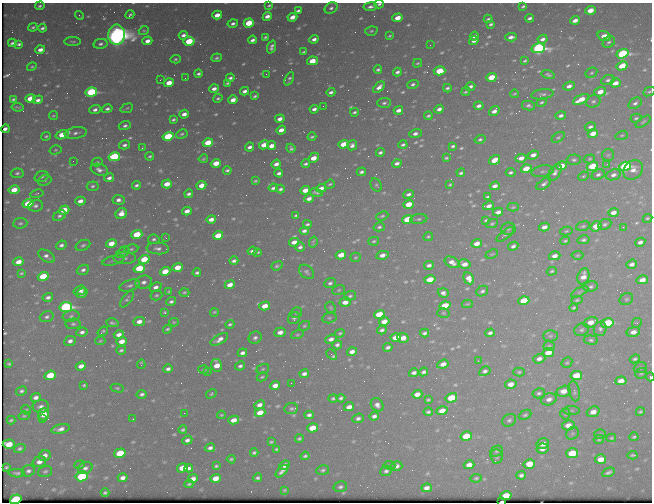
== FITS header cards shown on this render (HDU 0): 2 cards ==
NAXIS1  =                  650 / Width of table row in bytes
NAXIS2  =                  500 / Number of rows in table

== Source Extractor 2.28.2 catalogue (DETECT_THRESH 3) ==
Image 650 x 500 px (HDU 0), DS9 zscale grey, 1 PNG px = 1 image px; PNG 654 x 504 px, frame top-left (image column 1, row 500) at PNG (2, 3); each listed source drawn as its Kron ellipse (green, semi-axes under 4 px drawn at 4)
Background 439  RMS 2.2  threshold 6.48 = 3 sigma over >= 5 px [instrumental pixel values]
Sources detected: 667; of the 667, the 500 brightest by FLUX_AUTO listed and drawn (167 fainter detections omitted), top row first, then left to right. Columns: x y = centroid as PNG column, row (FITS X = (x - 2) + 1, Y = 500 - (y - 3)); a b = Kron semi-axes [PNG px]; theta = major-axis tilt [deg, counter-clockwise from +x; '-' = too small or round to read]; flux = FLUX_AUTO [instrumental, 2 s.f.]
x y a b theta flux
379 4 4 3 - 310
269 5 3 3 - 210
40 6 5 4 - 330
523 6 4 3 - 250
370 7 7 4 8 510
331 8 7 5 33 470
590 10 5 4 - 2400
298 11 4 3 - 330
80 15 5 2 - 220
130 15 4 3 - 270
217 15 5 4 - 1600
267 16 5 4 - 1100
292 17 5 3 - 1600
397 18 5 4 - 2100
530 18 5 3 - 400
488 19 4 3 - 280
575 20 5 3 - 1100
233 23 5 4 - 480
249 23 5 4 - 7100
491 24 4 3 - 300
33 27 5 3 - 270
42 28 4 3 - 380
144 31 5 4 - 190
371 31 6 4 17 260
116 35 10 8 85 150000
183 35 5 4 - 610
389 36 4 3 - 190
474 36 5 3 - 510
604 36 7 4 -20 1800
265 37 4 2 - 210
511 37 6 3 5 720
314 39 5 3 - 680
543 39 5 4 - 640
253 40 4 3 - 540
73 41 8 3 0 220
147 41 5 4 - 1000
189 41 5 4 - 7100
474 41 5 3 - 560
609 42 7 5 41 320
12 43 4 3 - 350
19 44 4 4 - 510
100 44 7 5 12 430
430 45 2 2 - 300
271 47 7 4 69 520
538 48 7 5 10 41000
40 50 5 4 - 990
304 52 4 3 - 240
622 54 6 4 18 26000
216 58 5 4 - 290
175 59 5 4 - 270
312 61 5 4 - 3400
525 61 4 3 - 230
418 63 4 3 - 200
622 66 6 4 30 4000
32 67 5 4 - 200
378 70 4 3 - 310
440 71 6 4 14 5100
397 72 4 3 - 480
591 73 6 5 - 270
198 74 4 3 - 380
266 74 3 2 - 330
548 75 7 4 -15 320
491 77 5 4 - 4100
185 78 3 2 - 230
230 78 4 3 - 390
289 79 7 4 65 330
160 80 3 2 - 210
608 80 7 5 22 390
169 83 5 4 - 2600
227 83 4 3 - 230
615 83 5 4 - 1600
413 84 6 4 19 380
470 86 5 3 - 560
569 86 6 4 22 810
379 87 7 4 44 900
447 88 4 3 - 320
214 89 5 4 - 810
245 91 4 3 - 620
91 92 6 4 11 20000
331 92 4 3 - 480
466 92 5 3 - 220
600 92 6 4 19 1800
649 92 6 4 22 230
514 94 4 2 - 190
542 94 11 5 7 430
255 96 4 3 - 290
218 98 5 4 - 270
13 99 4 3 - 290
30 99 5 4 - 4200
581 99 8 4 26 2700
38 100 5 4 - 620
233 100 5 4 - 1300
593 101 7 6 - 430
542 102 5 4 - 260
384 103 7 5 2 400
635 103 7 5 34 450
528 105 7 5 -11 390
323 106 2 2 - 240
479 106 5 3 - 650
17 107 6 2 -7 230
127 108 6 4 20 230
107 109 5 4 - 460
314 109 5 3 - 640
439 109 5 3 - 700
95 110 6 4 21 620
398 110 5 3 - 880
494 111 6 4 39 880
354 112 4 3 - 300
184 114 5 3 - 950
53 116 4 4 - 200
428 116 4 3 - 270
561 116 5 4 - 520
636 118 6 3 15 250
280 119 5 4 - 940
173 120 4 3 - 300
643 122 8 3 36 230
125 126 6 4 19 420
590 127 6 4 14 500
5 129 4 3 - 330
281 130 5 3 - 1100
76 133 11 6 10 670
416 133 6 3 17 600
593 133 5 4 - 1800
182 134 6 4 27 280
62 135 7 4 19 4700
622 135 6 4 19 210
46 136 5 4 - 240
168 137 5 4 - 13000
312 137 4 3 - 260
558 137 7 4 35 280
480 139 5 4 - 310
208 143 5 4 - 4700
343 144 5 4 - 3300
124 145 6 4 14 470
264 145 5 4 - 1900
352 145 5 5 - 660
403 145 4 3 - 320
272 146 5 4 - 1200
453 146 4 3 - 310
250 147 4 3 - 570
142 148 2 2 - 960
291 148 5 4 - 300
55 150 6 4 15 220
380 152 4 3 - 370
533 155 5 4 - 980
608 155 6 6 - 290
150 156 4 3 - 250
114 157 6 4 12 15000
314 158 6 4 48 2200
446 158 4 3 - 240
521 158 5 4 - 1200
203 159 4 4 - 230
589 159 6 4 17 220
494 160 6 4 34 1900
574 160 7 5 2 350
73 161 3 2 - 210
97 162 5 3 - 250
216 163 5 4 - 2400
397 163 5 3 - 560
276 164 5 3 - 720
306 164 4 3 - 340
607 164 3 2 - 400
561 166 5 4 - 2000
592 166 6 4 23 6100
625 166 6 4 17 24000
526 169 5 4 - 3900
99 170 9 5 -16 690
227 170 4 3 - 330
633 170 10 9 - 1200
543 171 11 5 10 450
361 172 5 3 - 440
511 172 5 3 - 360
555 172 9 5 56 580
17 173 6 5 - 340
279 173 4 3 - 470
461 173 4 3 - 330
598 174 7 5 23 400
613 175 7 5 21 680
583 176 5 3 - 190
41 177 7 5 18 420
109 178 5 3 - 590
45 180 7 5 22 320
255 181 4 2 - 210
167 184 5 4 - 2300
330 184 5 3 - 220
544 184 8 4 38 530
136 185 4 3 - 370
201 185 5 4 - 1600
376 185 7 5 -60 260
450 185 4 3 - 200
93 186 6 5 - 350
495 186 5 4 - 870
273 188 4 3 - 400
321 188 5 4 - 850
280 189 4 3 - 380
14 190 5 4 - 2500
305 190 5 4 - 1700
316 193 7 3 -10 320
37 194 7 3 11 190
189 194 4 3 - 460
408 194 5 4 - 490
488 197 4 3 - 260
309 199 4 4 - 770
119 200 6 5 - 660
80 201 5 4 - 1000
28 204 6 4 14 5300
408 204 5 4 - 2900
35 206 7 5 7 500
489 206 5 3 - 760
513 207 6 4 2 220
64 210 5 4 - 3700
187 211 5 4 - 1300
498 212 5 4 - 800
613 212 5 4 - 1100
121 214 6 5 - 1600
296 215 4 3 - 240
59 216 7 5 31 390
382 216 6 4 22 290
647 218 5 4 - 220
211 219 5 4 - 1100
407 219 5 4 - 6300
419 219 8 5 7 380
486 220 4 3 - 240
20 223 7 5 6 310
307 224 4 3 - 290
492 224 6 4 27 240
605 224 7 5 25 340
583 226 7 4 15 260
596 226 6 5 - 2700
379 227 5 4 - 320
544 227 5 4 - 1000
623 227 3 2 - 490
508 229 7 6 - 300
304 231 5 3 - 520
566 231 6 4 12 220
505 234 10 3 37 280
137 235 5 4 - 5800
218 235 5 4 - 3900
428 237 5 3 - 230
166 238 3 3 - 180
154 239 6 4 -7 380
584 240 6 4 13 350
374 241 5 3 - 260
565 241 5 3 - 240
294 242 5 4 - 1300
313 242 5 3 - 230
640 242 5 4 - 650
111 243 5 4 - 2600
477 243 5 4 - 1400
61 245 5 4 - 470
83 245 7 5 25 360
513 246 5 4 - 510
300 247 5 4 - 470
158 248 11 6 -3 700
131 249 7 4 9 290
252 251 5 3 - 600
123 252 7 4 38 270
258 252 4 3 - 200
492 254 6 4 23 190
341 255 5 4 - 2300
382 255 6 4 12 1000
577 255 6 4 3 200
46 256 9 5 -30 610
555 256 6 4 15 950
355 257 5 4 - 210
125 258 11 6 -1 540
144 259 5 4 - 4400
114 260 11 4 16 400
234 261 4 3 - 420
18 262 5 4 - 1700
452 262 8 5 -28 1000
464 264 6 4 -13 1300
632 264 5 4 - 640
429 265 5 3 - 510
277 266 6 4 21 300
177 267 5 4 - 3000
139 268 6 4 16 6600
83 270 6 5 - 500
165 271 5 4 - 3500
552 271 5 3 - 210
307 272 8 6 -39 400
21 273 4 3 - 200
197 273 4 3 - 350
43 276 5 4 - 6500
583 276 8 5 70 1400
469 278 6 5 - 1200
430 280 5 4 - 4000
642 280 6 4 14 1300
144 282 8 6 16 740
330 283 6 5 - 410
230 285 5 4 - 1200
130 286 10 5 17 510
156 287 6 4 22 780
591 287 7 5 15 380
80 290 6 4 20 900
339 290 6 5 - 250
169 291 4 3 - 200
482 291 6 5 - 370
184 292 5 4 - 240
580 292 9 4 27 240
82 293 6 4 36 800
443 293 5 4 - 640
156 295 6 5 - 260
350 296 6 4 18 310
48 297 5 4 - 540
127 299 10 4 55 360
626 299 7 5 33 300
577 300 5 4 - 220
524 301 5 4 - 6300
171 302 5 4 - 400
345 302 6 4 16 1500
467 304 5 4 - 200
265 306 5 4 - 2100
445 306 5 4 - 4400
66 307 6 5 - 34000
331 308 6 5 - 260
574 308 4 4 - 250
214 312 4 3 - 210
165 313 3 3 - 280
296 313 6 5 - 290
443 313 6 4 -15 200
379 314 5 4 - 4200
71 316 8 5 8 430
47 317 7 5 17 430
294 318 6 5 - 410
329 318 7 5 14 290
139 321 6 4 7 1000
384 321 5 4 - 1600
174 322 5 4 - 190
591 322 7 5 18 1500
112 323 6 3 -12 320
607 323 6 4 14 11000
637 323 5 4 - 220
73 324 7 5 1 380
230 324 4 3 - 270
304 326 6 4 30 220
167 329 4 3 - 280
600 329 7 6 - 490
382 330 5 3 - 410
581 330 7 6 - 370
103 331 5 3 - 230
82 332 6 4 10 580
280 332 6 4 19 1000
633 332 7 5 11 1100
340 333 5 4 - 250
425 333 4 3 - 370
490 333 4 3 - 460
119 335 5 4 - 910
297 335 6 4 18 220
550 336 7 5 1 320
396 337 5 4 - 2100
255 338 7 6 - 520
403 338 6 5 - 1800
219 339 10 4 30 940
331 339 6 4 21 730
591 340 7 4 -6 340
70 341 6 5 - 620
100 341 5 4 - 200
122 341 5 4 - 1600
337 345 5 4 - 460
549 346 6 4 7 220
388 347 5 3 - 490
121 350 5 3 - 310
352 352 5 4 - 950
548 352 5 4 - 2100
242 353 5 4 - 610
332 355 6 3 -43 600
539 359 6 4 18 670
635 359 5 4 - 340
478 361 2 2 - 400
567 363 6 5 - 230
9 364 4 3 - 270
141 364 5 3 - 280
443 364 6 4 20 1100
217 365 6 5 - 2200
81 366 5 4 - 1200
240 366 5 4 - 440
640 368 6 5 - 290
168 369 4 3 - 510
204 369 5 4 - 240
263 369 6 5 - 250
485 371 6 4 32 500
208 372 3 3 - 280
424 372 5 3 - 430
519 372 6 4 3 240
414 373 5 4 - 600
641 373 6 5 - 250
304 374 5 4 - 680
50 375 5 4 - 5200
576 375 5 4 - 4100
262 377 5 4 - 220
650 377 4 3 - 470
621 381 5 4 - 1600
291 383 2 2 - 200
511 384 6 4 10 1300
84 385 4 3 - 250
275 385 5 4 - 1200
117 388 6 4 -14 220
21 391 6 4 29 370
563 391 7 5 15 1500
574 391 10 5 -79 460
539 393 6 5 - 360
142 394 5 4 - 420
211 394 5 4 - 230
417 394 5 4 - 1300
36 397 5 4 - 730
333 398 5 4 - 270
341 398 4 3 - 360
451 398 6 4 16 5800
549 399 8 6 18 810
428 400 4 3 - 210
259 405 5 4 - 830
377 405 7 6 - 780
41 407 8 6 2 630
349 407 5 4 - 1100
291 409 7 5 10 400
26 410 5 4 - 190
571 410 8 4 -1 290
442 411 6 4 16 1500
428 412 4 3 - 330
593 412 6 5 - 1200
640 412 4 3 - 250
184 413 3 2 - 190
260 413 5 4 - 3000
43 414 6 5 - 2800
565 414 5 5 - 230
221 415 4 3 - 210
309 415 4 4 - 490
525 415 6 4 25 310
24 416 6 4 9 210
374 416 5 4 - 580
358 418 6 4 22 510
42 419 2 2 - 320
133 419 3 3 - 310
11 420 4 3 - 240
234 420 5 4 - 1500
509 420 7 6 - 410
568 425 6 5 - 1300
312 428 5 4 - 3100
60 429 9 4 12 880
183 430 4 3 - 310
572 433 7 5 48 270
600 434 6 4 0 200
466 436 6 5 - 5300
634 437 4 3 - 250
611 438 5 3 - 180
299 439 4 3 - 250
599 439 5 4 - 230
187 440 5 4 - 580
271 442 4 3 - 220
9 444 6 4 1 2900
543 444 6 5 - 1300
210 448 5 4 - 540
20 449 6 4 17 370
277 449 4 3 - 250
542 449 6 5 - 950
497 451 6 5 - 280
254 452 4 3 - 310
120 453 5 4 - 7100
572 453 6 5 - 7700
632 455 5 3 - 250
45 456 6 5 - 970
305 456 4 3 - 320
497 456 7 6 - 400
231 459 4 3 - 260
600 459 5 5 - 1800
39 462 7 5 18 900
529 464 6 4 14 3200
80 465 5 4 - 200
285 465 5 4 - 1100
389 465 6 4 -6 190
469 465 5 4 - 1200
216 466 4 3 - 250
397 466 6 5 - 710
6 467 4 3 - 210
85 468 7 6 - 550
182 468 6 4 16 2500
189 468 4 4 - 450
323 470 6 4 10 330
28 471 7 5 18 490
45 471 7 5 18 320
282 471 8 4 45 610
386 471 6 5 - 440
608 472 6 3 24 410
17 473 8 3 -2 410
521 475 5 4 - 510
82 476 6 5 - 15000
123 478 5 4 - 760
215 478 5 4 - 1700
258 478 4 4 - 350
476 478 6 4 9 230
193 479 5 4 - 1000
189 484 4 3 - 240
340 487 7 5 12 380
427 488 5 4 - 820
284 490 4 3 - 180
105 492 4 3 - 260
506 496 5 4 - 3700
16 499 6 4 17 14000
502 502 4 2 - 750
At the frame edge (FLAGS 8, measured only in part): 5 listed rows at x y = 379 4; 649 92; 650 377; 16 499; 502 502
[167 fainter detections neither listed nor drawn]